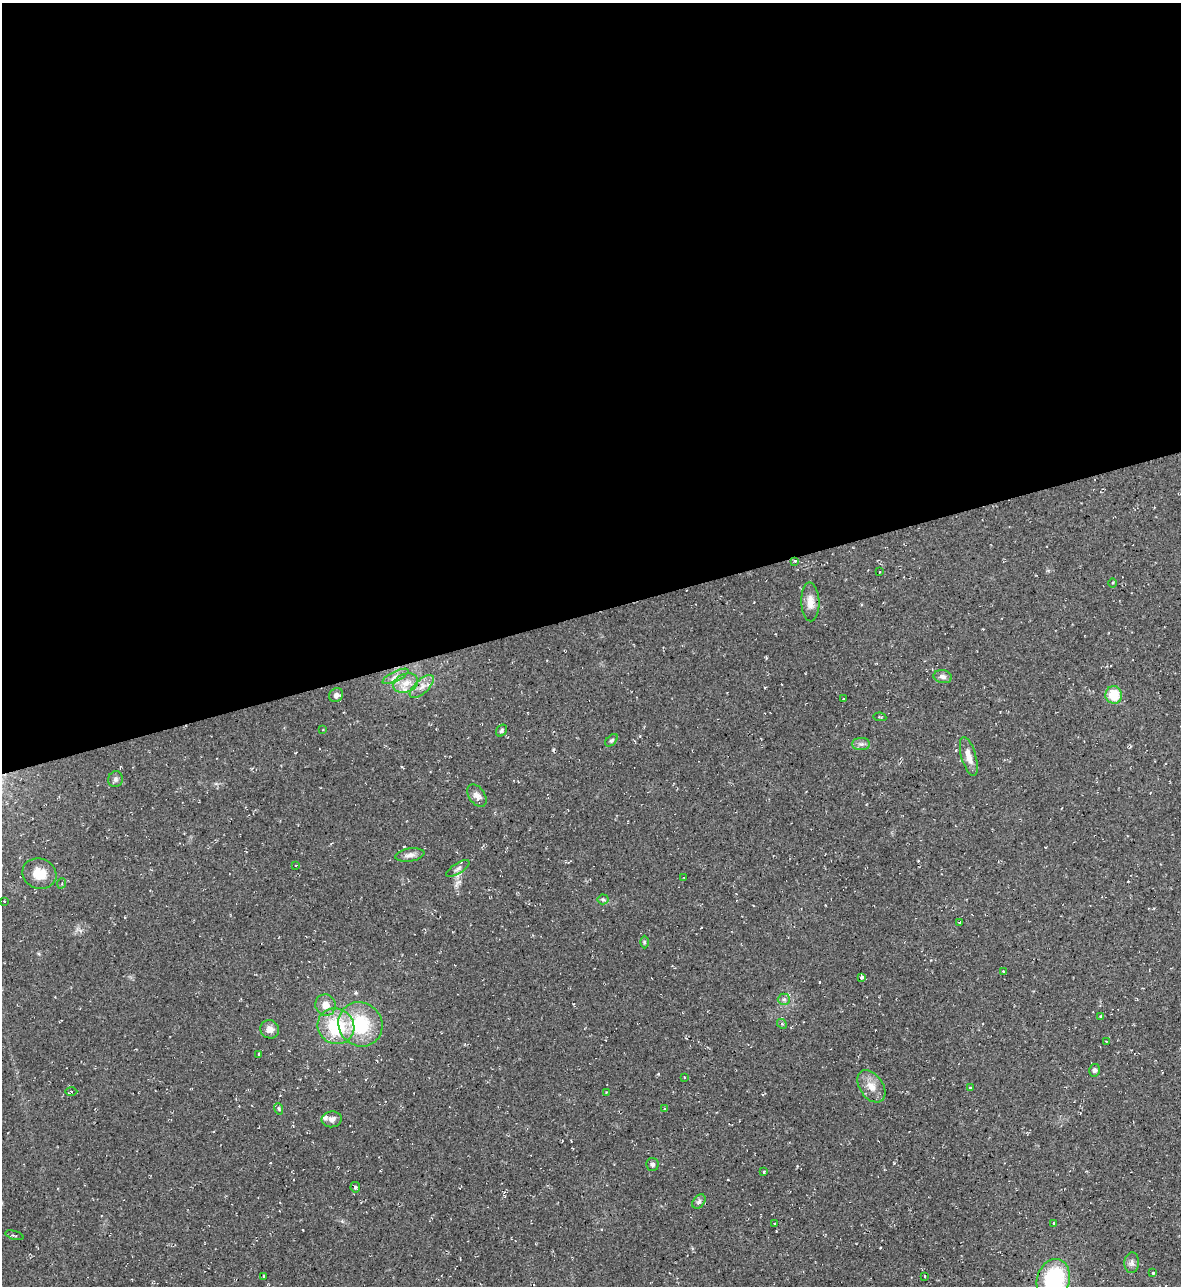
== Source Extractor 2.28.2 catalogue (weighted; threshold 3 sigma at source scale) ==
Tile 2 of 4 x 4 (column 2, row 1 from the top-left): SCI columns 1319-2497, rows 3851-5134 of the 5116 x 5134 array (HDU 1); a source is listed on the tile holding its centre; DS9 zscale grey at full resolution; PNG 1183 x 1288 px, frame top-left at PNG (2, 3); each listed source drawn as its Kron ellipse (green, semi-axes under 4 px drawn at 4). Shown black and unused: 48% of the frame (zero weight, under 2 of 3 exposures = <1% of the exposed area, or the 3 px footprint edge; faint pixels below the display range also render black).
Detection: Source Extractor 2.28.2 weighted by HDU 2 'WHT'; one run over the whole footprint, this tile lists its part. Background 0.0389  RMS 0.0094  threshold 0.0424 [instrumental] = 3 sigma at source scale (4.5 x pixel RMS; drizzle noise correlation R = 1.50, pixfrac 1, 0.05/0.05 arcsec/px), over >= 5 px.
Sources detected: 67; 3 cosmic-ray / hot-pixel residue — neither listed nor drawn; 3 inside a brighter listed object's ellipse — not listed separately; the other 61 listed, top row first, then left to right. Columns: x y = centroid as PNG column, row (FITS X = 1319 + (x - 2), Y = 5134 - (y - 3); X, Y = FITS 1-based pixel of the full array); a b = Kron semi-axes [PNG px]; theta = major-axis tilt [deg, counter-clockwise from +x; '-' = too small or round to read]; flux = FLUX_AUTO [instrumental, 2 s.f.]
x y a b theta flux
795 561 3 3 - 1.5
880 572 3 2 - 0.69
1113 583 4 3 - 0.94
810 602 19 9 -88 9.2
395 676 14 5 26 4.5
943 677 9 6 -10 3.8
406 683 13 9 22 9.1
422 687 15 7 44 6.6
336 695 7 6 - 3.2
1114 695 9 8 - 23
844 699 3 3 - 0.81
880 717 6 4 -9 1.8
323 730 2 2 - 0.56
501 731 6 5 - 1.8
611 740 7 4 44 1.9
861 744 9 6 0 3.2
969 756 20 7 -74 9.1
116 779 8 7 - 2.7
477 796 12 8 -54 5.5
410 855 15 6 9 4.6
296 865 2 2 - 0.86
458 868 13 5 33 3.4
39 874 17 15 -20 16
684 878 3 2 - 0.59
62 883 5 3 - 1.1
603 899 5 5 - 1.5
4 901 3 2 - 0.66
959 923 3 3 - 0.86
644 942 6 4 -90 1.2
1003 971 4 3 - 0.87
862 977 4 3 - 3.6
784 999 6 5 - 2.1
325 1005 11 10 - 8.4
1101 1017 4 4 - 2
360 1024 23 21 -49 51
782 1024 5 4 - 1.3
336 1026 19 17 -37 51
270 1029 9 9 - 6
1106 1041 2 2 - 0.58
259 1054 3 3 - 1.1
1094 1070 6 5 - 2.4
684 1077 3 2 - 0.56
871 1086 18 11 -55 10
970 1088 3 3 - 0.79
71 1091 6 4 0 1.2
606 1092 3 3 - 0.78
279 1109 6 3 -72 1.2
664 1109 3 3 - 1.1
332 1119 10 8 6 3.9
653 1164 6 6 - 2.6
764 1172 3 2 - 2
355 1187 5 5 - 1.7
699 1201 8 5 50 2.7
1053 1223 4 2 - 0.5
775 1224 3 3 - 1.1
14 1235 9 3 -16 1.5
1132 1263 10 7 86 3.5
1153 1273 3 3 - 1.5
263 1276 4 2 - 0.83
924 1276 3 2 - 1.4
1053 1279 20 16 72 81
Overlapping masked pixels (flux is a lower limit): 1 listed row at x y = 795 561
Isophote crosses this tile's border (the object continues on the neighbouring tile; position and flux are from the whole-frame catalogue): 1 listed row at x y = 1053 1279